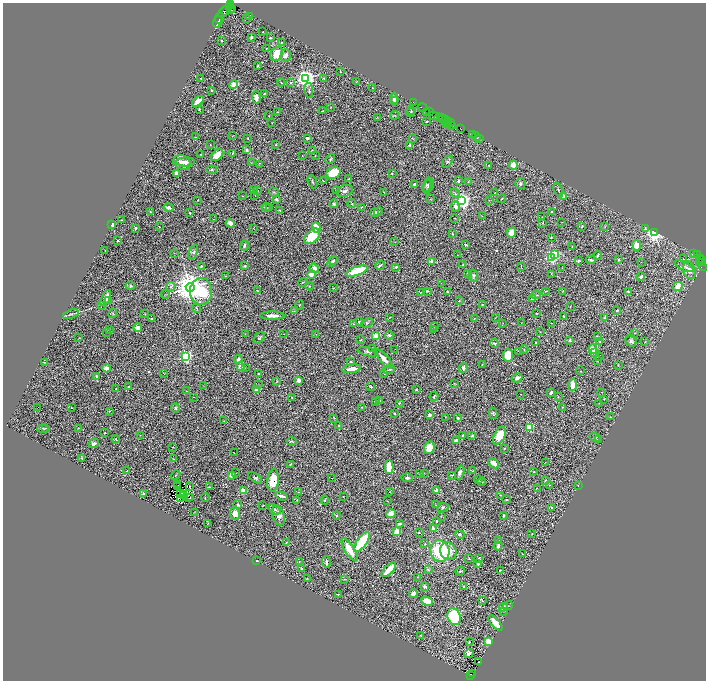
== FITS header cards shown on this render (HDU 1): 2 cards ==
NAXIS1  =                 1407
NAXIS2  =                 1356

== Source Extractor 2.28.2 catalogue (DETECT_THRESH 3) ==
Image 1407 x 1356 px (HDU 1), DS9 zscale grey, zoomed out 1/2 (1 PNG px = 2 x 2 image px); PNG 708 x 682 px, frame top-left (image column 2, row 1355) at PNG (3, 3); each listed source drawn as its Kron ellipse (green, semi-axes under 4 px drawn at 4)
Background 0.814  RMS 0.021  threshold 0.0626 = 3 sigma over >= 5 px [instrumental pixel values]
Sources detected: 540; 80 cannot appear on this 1/2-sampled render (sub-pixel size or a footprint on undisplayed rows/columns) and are neither listed nor drawn; the other 460 listed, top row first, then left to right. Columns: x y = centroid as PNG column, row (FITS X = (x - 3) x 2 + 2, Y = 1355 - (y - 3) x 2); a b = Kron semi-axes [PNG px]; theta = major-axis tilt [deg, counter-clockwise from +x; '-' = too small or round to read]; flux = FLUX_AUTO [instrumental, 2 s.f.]
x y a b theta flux
230 4 2 1 - 16
229 7 3 3 - 230
230 10 3 2 - 390
233 10 4 3 - 140
225 11 7 3 43 190
249 16 3 3 - 3.1
220 18 5 3 - 31
246 19 2 1 - 1.3
218 22 6 3 72 33
263 32 2 2 - 8.2
251 37 3 2 - 8.8
270 38 3 2 - 3.3
221 41 2 2 - 3.8
282 42 2 1 - 2.2
266 49 2 1 - 2.1
277 54 7 6 - 75
286 55 6 5 - 22
257 66 3 2 - 3.5
340 72 2 2 - 1.4
305 78 4 4 - 2900
201 79 3 3 - 2.9
324 79 3 3 - 2.5
281 82 4 2 - 3.3
356 82 3 1 - 2
290 83 2 2 - 8
233 85 4 3 - 100
373 88 2 2 - 2
212 90 2 2 - 2.9
309 90 7 2 -80 3.8
264 93 4 3 - 4.9
256 97 6 4 -80 27
394 99 6 4 88 15
198 101 7 4 40 35
395 101 2 1 - 3.2
414 102 2 1 - 13
331 107 3 2 - 1.5
422 108 5 2 - 85
199 109 3 2 - 4.8
411 110 3 2 - 2.5
322 111 3 2 - 2.9
429 111 3 2 - 49
278 112 3 2 - 2.5
411 112 5 3 - 3.9
427 112 2 1 - 34
395 115 4 3 - 3.5
269 116 3 2 - 1.1
434 116 2 1 - 21
378 118 4 2 - 1.9
439 118 4 3 - 200
441 118 2 2 - 24
442 119 3 1 - 73
445 120 2 1 - 40
427 121 2 2 - 6.2
450 122 2 1 - 22
272 123 2 1 - 1.2
448 123 5 1 - 72
446 124 2 1 - 39
452 126 2 1 - 51
461 129 3 2 - 87
473 135 2 1 - 45
232 136 2 1 - 1.1
196 137 3 1 - 3.5
476 137 5 1 - 25
248 138 3 2 - 3.1
307 138 4 2 - 8.4
412 138 4 2 - 2.4
480 139 2 1 - 76
276 144 3 2 - 2.6
210 145 3 2 - 2.5
410 145 2 2 - 9.1
247 150 2 2 - 28
312 151 3 2 - 6.8
232 153 2 1 - 1.2
201 154 3 2 - 3.5
217 155 7 4 41 51
302 155 2 2 - 1.4
315 155 3 2 - 1.8
330 159 5 3 - 5
448 161 7 3 51 6.8
182 162 9 7 -28 21
185 162 10 4 2 21
251 163 2 1 - 1.1
259 164 3 2 - 1.7
489 165 2 2 - 3.2
513 165 4 4 - 35
212 170 5 3 - 6.1
176 173 4 3 - 13
333 173 7 5 26 110
392 174 3 2 - 2.7
349 178 4 2 - 2.9
323 181 3 2 - 2.7
458 181 3 3 - 5
468 181 3 1 - 2.3
312 182 7 3 -65 4.8
415 184 3 2 - 14
520 184 5 5 - 7.4
427 185 8 4 68 7.7
428 186 8 4 66 9.8
254 189 3 2 - 4.4
257 190 3 2 - 3.3
337 190 3 3 - 12
558 190 8 3 -68 6.2
345 191 8 5 20 15
274 192 5 2 - 3.4
384 192 3 2 - 1.6
455 193 5 3 - 6
494 193 2 1 - 1.3
255 195 2 1 - 2.3
243 196 3 2 - 1.8
563 196 3 2 - 48
276 199 3 2 - 11
431 199 3 2 - 1.6
502 199 4 2 - 2.7
198 200 2 2 - 1.7
489 200 3 2 - 1.3
462 201 4 4 - 1600
352 203 4 3 - 4.9
334 204 4 3 - 7.9
266 207 4 3 - 6.6
361 207 2 1 - 1.7
455 207 5 4 - 13
169 208 5 2 - 12
269 208 4 3 - 5
279 210 4 3 - 2.8
378 211 5 2 - 4.8
150 212 2 2 - 8.4
375 212 2 2 - 36
551 212 3 3 - 4.1
190 213 2 2 - 5.1
482 216 2 1 - 1.1
542 217 2 1 - 0.97
455 218 2 1 - 1.7
213 219 2 1 - 1
121 220 2 1 - 1.6
561 222 3 2 - 1.3
230 223 4 3 - 32
542 223 4 2 - 2.6
112 225 2 2 - 28
582 226 4 2 - 3.6
159 227 3 2 - 1.8
604 227 4 2 - 2.4
136 228 3 3 - 5.8
254 228 4 1 - 1.3
316 228 5 4 - 62
645 229 4 3 - 7.1
512 232 5 4 - 32
654 232 3 3 - 2500
452 234 3 2 - 3.6
312 236 9 6 42 120
551 237 3 2 - 2.6
118 241 4 2 - 2.9
395 242 2 2 - 1.6
466 245 3 2 - 5.3
637 245 5 4 - 66
244 246 5 2 - 7.5
572 246 3 2 - 1.6
105 250 2 1 - 2.2
193 252 7 2 68 5.6
174 253 3 1 - 1.4
555 254 3 3 - 170
693 254 4 3 - 4.1
457 255 3 2 - 1.9
598 255 4 3 - 8.4
698 255 3 1 - 81
551 257 3 3 - 770
684 259 2 2 - 17
701 259 3 2 - 140
334 260 2 2 - 3.9
591 260 5 3 - 5.5
619 260 2 2 - 5.1
702 260 4 2 - 490
332 261 6 3 51 10
432 261 2 2 - 84
578 261 4 2 - 5
641 262 2 1 - 1.4
703 262 2 2 - 78
702 264 7 3 -58 150
380 265 5 2 - 6.6
463 265 2 2 - 8.1
201 266 4 3 - 4.6
245 266 3 2 - 4.2
684 266 10 4 -25 15
396 267 3 3 - 7.9
521 267 3 2 - 1.9
314 268 5 3 - 24
562 268 2 2 - 1.6
357 271 11 4 20 150
689 271 9 6 -74 32
467 273 3 2 - 1.4
551 274 2 2 - 3
311 275 4 3 - 57
473 275 6 4 -77 7.4
225 276 3 2 - 2.3
641 277 4 3 - 7.8
303 282 5 2 - 2.5
441 283 2 2 - 0.94
130 286 5 4 - 6.1
309 286 4 2 - 2.9
678 286 5 4 - 58
171 287 5 3 - 5.7
190 287 4 4 - 8100
334 288 3 2 - 1.6
201 291 13 11 88 270
257 291 4 2 - 2.3
427 291 3 2 - 3.7
447 291 2 2 - 2.1
546 291 3 2 - 2.4
563 291 2 1 - 1.9
629 292 2 2 - 39
421 293 2 2 - 1.7
165 294 4 1 - 1.9
536 295 5 2 - 2.7
106 298 9 4 65 38
532 299 3 3 - 6
109 300 3 3 - 3.3
459 301 3 2 - 3.2
482 304 2 2 - 4.5
101 305 3 2 - 2.3
299 305 4 2 - 2.6
570 307 4 2 - 2
196 308 4 2 - 2.8
617 310 3 2 - 4.4
294 311 4 3 - 4.2
113 313 5 3 - 3.7
537 313 3 2 - 3.1
71 314 8 2 18 5.8
145 314 2 2 - 1.6
272 316 12 3 0 37
563 316 3 2 - 3.5
152 318 3 2 - 3.8
389 318 3 2 - 1.7
495 318 2 1 - 0.8
604 318 4 3 - 6.6
474 319 3 2 - 1.4
359 322 2 2 - 8.7
367 323 6 4 25 6.1
503 323 2 1 - 0.97
521 323 2 2 - 1.3
551 323 2 1 - 1.9
354 324 2 2 - 2.1
434 327 3 2 - 1.9
138 328 4 4 - 24
109 329 2 2 - 1.5
434 330 2 2 - 1.5
106 332 2 2 - 1.7
540 332 2 2 - 2.2
635 333 2 2 - 1.2
245 334 3 2 - 2
284 334 2 1 - 0.9
316 334 2 1 - 1.1
389 335 4 3 - 7.6
376 336 2 2 - 130
597 336 3 2 - 2.3
79 338 2 1 - 1.2
259 338 7 4 48 6.7
360 340 3 2 - 2.7
570 340 2 2 - 14
600 341 2 2 - 4.4
631 341 6 5 - 9.8
645 342 4 2 - 2.4
494 343 4 2 - 8.4
536 343 3 2 - 3.3
372 348 2 2 - 2.4
395 349 2 1 - 1.4
593 349 5 4 - 43
524 350 4 2 - 2.1
518 351 2 1 - 0.94
368 352 10 4 -14 9.4
594 353 2 2 - 11
508 355 6 5 - 70
186 357 3 3 - 810
599 357 2 2 - 1.3
238 359 4 3 - 11
384 359 12 4 -49 30
597 361 3 2 - 2.8
44 362 3 2 - 1.5
351 362 3 2 - 3
482 365 2 1 - 2
618 365 3 1 - 1.6
241 367 3 3 - 34
106 368 4 3 - 25
245 368 3 2 - 2
463 368 5 3 - 8.8
352 369 9 3 6 30
389 370 6 2 11 3.3
581 371 3 2 - 6.2
164 374 2 1 - 1.3
259 374 3 3 - 3.5
384 374 2 1 - 1.5
97 376 2 2 - 18
517 378 5 3 - 14
277 381 3 2 - 2.1
299 381 2 2 - 63
454 383 3 2 - 1.6
258 385 3 3 - 2.5
572 385 6 3 86 70
203 386 3 1 - 1.2
371 386 4 3 - 4.3
129 387 3 2 - 5
116 389 2 2 - 2.9
256 390 2 2 - 81
416 390 3 3 - 3.1
186 391 2 1 - 1.5
551 392 3 2 - 15
601 392 3 2 - 1.9
521 394 2 1 - 1.4
434 396 5 2 - 4.5
194 397 2 1 - 1.1
292 397 4 2 - 2.9
558 397 2 1 - 1.7
604 399 3 2 - 2.2
380 400 3 2 - 2
375 401 2 2 - 1.8
399 403 2 2 - 3.8
599 403 2 2 - 1.2
38 407 2 1 - 30
362 407 3 2 - 1.9
562 407 3 2 - 1.5
71 408 3 2 - 1.8
175 408 4 4 - 5.7
110 411 2 2 - 1.9
493 413 6 3 -75 6.3
395 414 2 2 - 11
430 415 3 3 - 8.4
610 417 2 2 - 2
334 418 3 2 - 2.1
446 418 3 2 - 2.1
458 418 2 2 - 15
224 421 3 3 - 2.4
339 425 2 2 - 2.4
529 427 3 3 - 240
46 428 3 2 - 3.1
78 428 4 2 - 2.1
43 429 5 2 - 6.5
104 433 3 2 - 2.2
140 435 2 2 - 1.2
463 436 3 2 - 8
472 436 3 3 - 4.1
499 436 10 5 65 76
595 437 5 2 - 4.5
116 439 4 3 - 4.3
598 440 4 1 - 1.9
456 441 3 3 - 22
292 442 5 2 - 5
94 443 5 4 - 11
173 447 2 2 - 2.5
429 448 6 5 - 59
504 448 3 3 - 2.7
234 453 2 1 - 0.81
82 458 3 2 - 1.8
173 459 3 2 - 2.5
545 462 2 1 - 1
493 463 6 4 -42 39
290 464 3 2 - 2.5
389 467 7 4 -90 87
126 471 2 1 - 2.4
472 471 4 2 - 2.4
534 472 3 2 - 2
236 473 2 1 - 1.5
424 473 2 1 - 1.1
460 473 7 4 70 13
420 474 3 2 - 1.7
176 475 5 2 - 2.8
231 475 3 3 - 16
452 475 3 2 - 3.7
255 478 8 3 -34 6.5
332 478 2 2 - 44
407 478 6 4 -1 11
478 479 3 1 - 1.6
273 480 11 6 83 66
546 481 3 2 - 4.4
482 482 4 3 - 2.9
178 485 2 1 - 2.4
549 485 2 2 - 1.6
578 485 3 2 - 1.9
189 486 2 1 - 4.6
177 487 2 1 - 1.8
209 487 3 2 - 3.2
537 488 2 1 - 1.2
243 491 4 3 - 45
437 491 2 2 - 95
298 492 3 2 - 1.8
389 492 2 2 - 1.3
143 494 3 3 - 5.2
181 494 2 1 - 2.1
183 494 3 1 - 0.83
183 495 2 1 - 0.94
500 495 3 2 - 2
282 496 6 2 -18 16
191 497 2 1 - 0.34
343 497 2 2 - 2.8
180 498 2 1 - 2.5
189 498 2 1 - 1.7
205 498 4 2 - 2.8
297 500 3 2 - 1.7
325 500 4 2 - 2.8
506 500 4 3 - 3.5
387 501 2 2 - 1.7
238 505 2 2 - 7.3
262 505 3 1 - 1.6
436 505 3 2 - 2.5
443 507 5 3 - 6.3
552 508 3 2 - 7.1
275 509 6 4 -37 8.9
194 512 3 2 - 1.3
235 513 6 5 - 26
391 514 4 4 - 44
279 515 10 6 -72 19
336 515 4 3 - 4.6
504 515 2 2 - 14
441 516 3 1 - 1.5
436 521 2 2 - 3.1
208 524 2 1 - 1.2
399 524 4 2 - 5.9
433 529 2 2 - 64
397 531 3 3 - 64
419 532 2 1 - 3
459 534 5 3 - 5.5
532 534 2 2 - 2.1
498 540 2 2 - 3.6
362 542 12 5 54 310
286 543 2 2 - 5
425 544 3 2 - 2
498 546 4 3 - 9.4
350 550 13 5 -58 68
440 551 11 9 -73 280
448 551 9 8 - 53
523 554 2 2 - 2
479 558 3 2 - 5.1
469 559 2 2 - 3
257 561 2 1 - 2.3
299 562 2 2 - 1.8
326 562 6 2 -84 10
478 564 4 3 - 15
301 568 2 2 - 6.1
428 569 4 3 - 5.4
389 570 9 3 45 79
500 570 4 2 - 2
460 571 5 3 - 4.2
417 577 2 1 - 1.2
307 578 2 2 - 1.6
344 579 2 2 - 2.2
425 586 3 2 - 8.3
463 587 3 2 - 2.3
338 594 3 2 - 3.5
413 594 4 3 - 26
427 601 6 4 -22 45
482 601 3 2 - 3.8
508 606 5 2 - 3.5
503 607 4 3 - 10
503 611 3 2 - 1.7
454 617 8 6 -73 250
495 623 9 4 -49 58
421 636 3 2 - 2.6
469 642 2 2 - 3.8
488 642 4 3 - 57
469 654 5 4 - 14
479 662 2 1 - 2.2
473 673 2 1 - 30
471 675 3 2 - 180
At the frame edge (FLAGS 8, measured only in part): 1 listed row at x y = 230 4
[80 sub-pixel or undisplayed-footprint detections neither listed nor drawn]